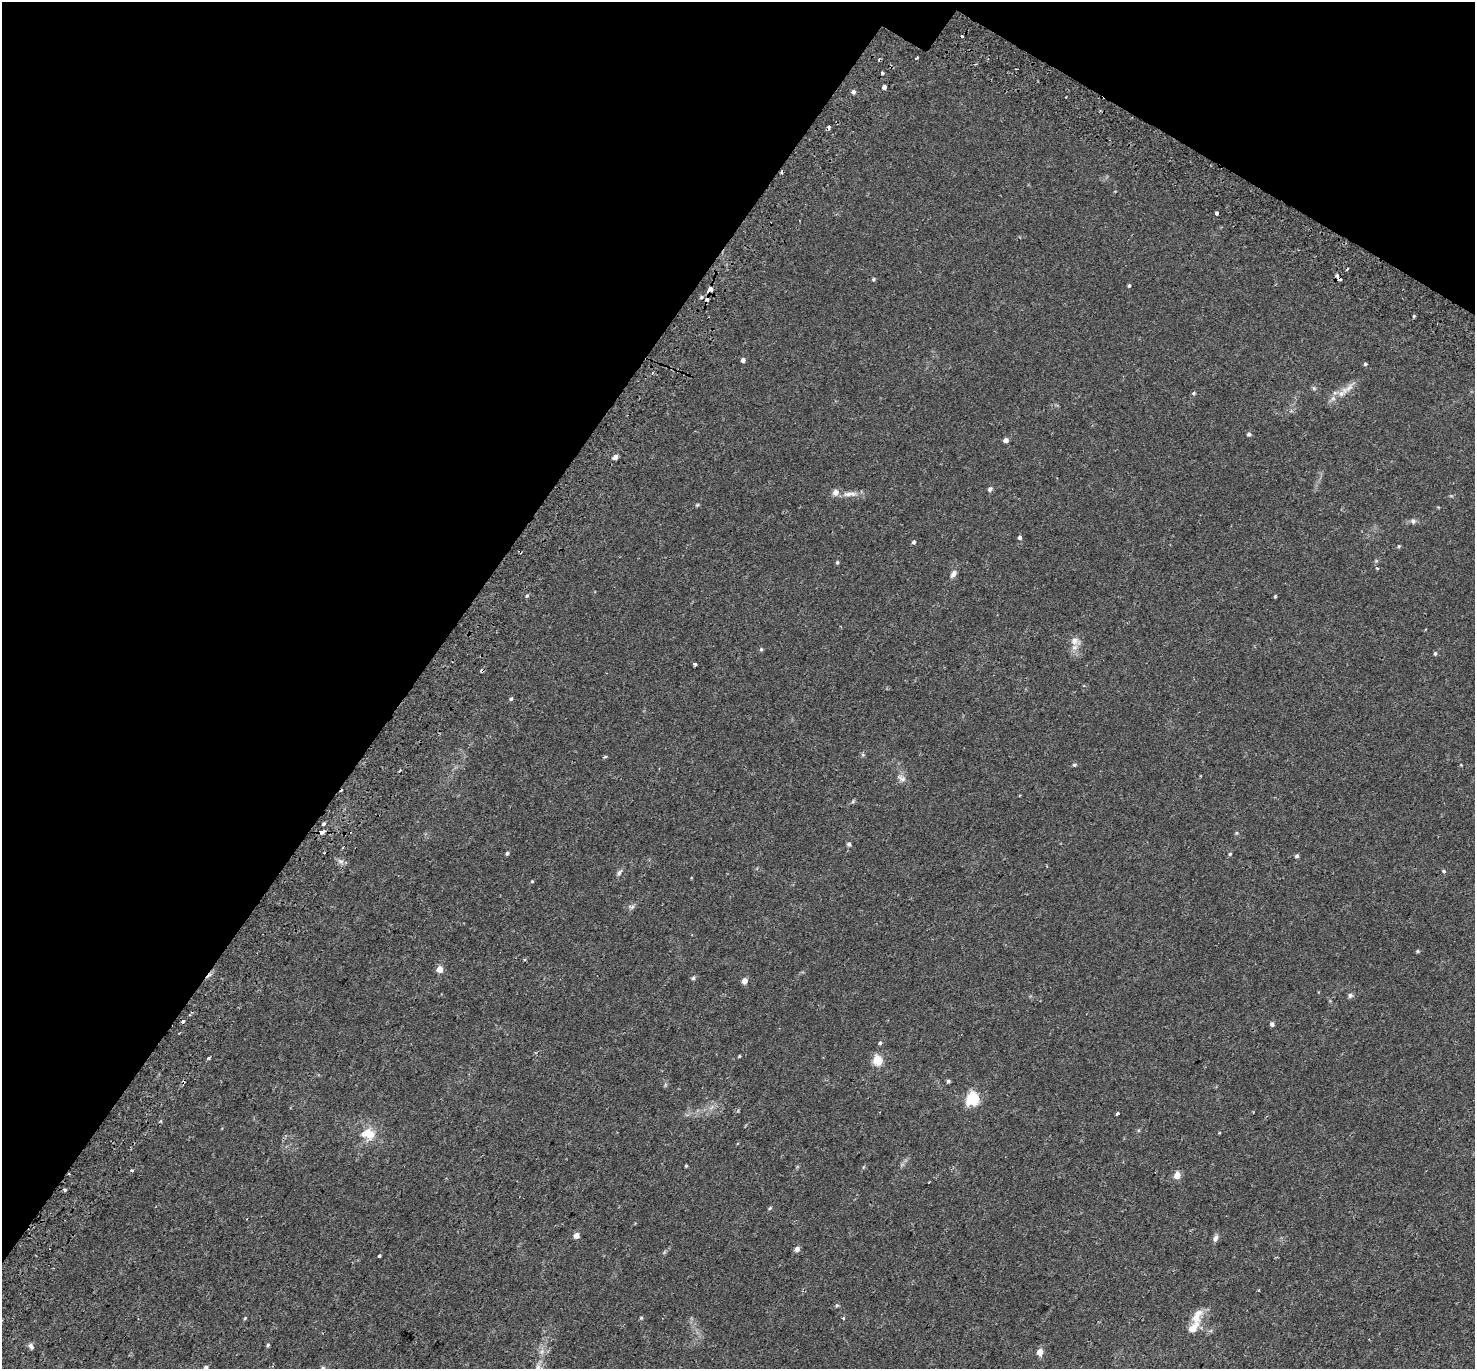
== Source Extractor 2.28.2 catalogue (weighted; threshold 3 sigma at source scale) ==
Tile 2 of 4 x 4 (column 2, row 1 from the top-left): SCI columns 1546-3018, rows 4390-5756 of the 6044 x 6110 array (HDU 1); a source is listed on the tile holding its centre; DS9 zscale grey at full resolution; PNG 1477 x 1371 px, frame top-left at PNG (2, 2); no overlay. Shown black and unused: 32% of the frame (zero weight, under 2 of 3 exposures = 5% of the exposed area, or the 3 px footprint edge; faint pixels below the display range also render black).
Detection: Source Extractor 2.28.2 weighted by HDU 2 'WHT'; one run over the whole footprint, this tile lists its part. Background 0.018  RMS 0.0031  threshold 0.0141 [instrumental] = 3 sigma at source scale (4.5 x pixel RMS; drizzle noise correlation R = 1.50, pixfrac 1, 0.0396/0.0396 arcsec/px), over >= 5 px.
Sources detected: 105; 1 too faint to see at this stretch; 9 cosmic-ray / hot-pixel residue — not listed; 3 inside a brighter listed object's ellipse — not listed separately; the other 92 listed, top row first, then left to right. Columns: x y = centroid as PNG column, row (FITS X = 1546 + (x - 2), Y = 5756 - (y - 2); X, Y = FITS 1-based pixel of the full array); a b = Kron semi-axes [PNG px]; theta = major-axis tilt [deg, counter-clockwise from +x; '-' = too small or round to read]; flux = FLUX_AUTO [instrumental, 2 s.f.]
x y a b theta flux
917 57 4 2 - 0.29
882 73 3 3 - 1.2
884 87 4 4 - 1
853 92 5 5 - 0.83
829 127 4 3 - 2.4
1217 213 3 3 - 1.6
873 279 4 4 - 0.41
1339 279 5 3 - 2.6
1129 286 4 3 - 0.41
710 289 5 4 - 3.6
707 299 4 4 - 1.6
1414 316 3 3 - 0.74
743 360 4 4 - 1
1365 364 4 4 - 0.42
653 373 3 3 - 0.93
1314 388 6 5 - 0.49
1194 393 5 5 - 0.46
1341 393 13 8 22 2.2
1249 434 5 4 - 0.63
1006 440 5 4 - 1.3
615 457 4 4 - 1.8
990 489 7 6 - 0.66
850 494 22 7 2 2.6
697 505 5 4 - 0.36
1413 521 7 6 - 0.76
1020 537 4 4 - 0.81
913 542 5 4 - 0.57
1399 546 5 4 - 0.4
837 562 5 4 - 0.43
1377 568 4 3 - 0.25
953 574 10 6 62 1.2
527 596 5 4 - 0.44
1275 597 4 3 - 0.34
1075 641 14 10 -11 2.2
761 649 5 4 - 0.39
1435 653 5 4 - 0.47
695 664 4 3 - 1.1
511 699 5 4 - 0.45
863 755 6 4 -19 0.4
1074 765 6 5 - 0.44
902 779 13 7 -21 1.4
853 801 6 4 72 0.36
323 824 4 4 - 0.46
322 832 4 3 - 2.3
1236 833 6 4 89 0.34
849 844 6 5 - 0.7
507 853 4 4 - 0.54
1230 854 4 4 - 0.37
1297 856 5 4 - 0.65
341 861 7 5 -26 0.9
1444 871 5 4 - 0.35
619 872 10 5 57 0.78
532 881 4 4 - 0.3
632 907 9 5 -20 0.73
1417 951 5 4 - 0.39
440 969 5 4 - 4.5
693 978 5 5 - 0.51
744 981 5 5 - 1.9
1350 995 7 7 - 0.65
182 1021 3 3 - 2.3
1272 1024 5 5 - 0.87
880 1043 5 4 - 0.44
739 1056 4 3 - 0.29
208 1058 4 4 - 0.37
877 1060 5 5 - 14
948 1081 5 4 - 0.5
972 1098 7 6 - 32
1117 1114 3 3 - 0.79
368 1133 17 12 -16 5.6
686 1166 3 3 - 0.31
132 1170 4 3 - 0.47
69 1174 3 3 - 0.34
1177 1175 5 5 - 4.1
929 1182 3 2 - 0.22
65 1190 3 3 - 2.6
770 1208 5 4 - 0.39
576 1235 5 5 - 2.1
1215 1238 9 6 65 1
797 1249 6 5 - 1.4
379 1255 4 3 - 0.44
1258 1290 3 2 - 0.58
837 1305 5 5 - 0.38
1197 1316 23 12 62 4.2
245 1318 4 4 - 0.3
641 1318 4 4 - 0.32
843 1318 3 3 - 0.4
268 1345 5 4 - 0.41
31 1346 8 5 -66 0.93
1040 1352 5 5 - 2.9
206 1368 5 4 - 0.77
323 1368 5 5 - 0.67
539 1368 15 8 -52 1.8
Overlapping masked pixels (flux is a lower limit): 6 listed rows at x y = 829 127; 1339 279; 710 289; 707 299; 322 832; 69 1174
Isophote crosses this tile's border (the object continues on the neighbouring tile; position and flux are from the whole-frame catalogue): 3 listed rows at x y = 206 1368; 323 1368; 539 1368